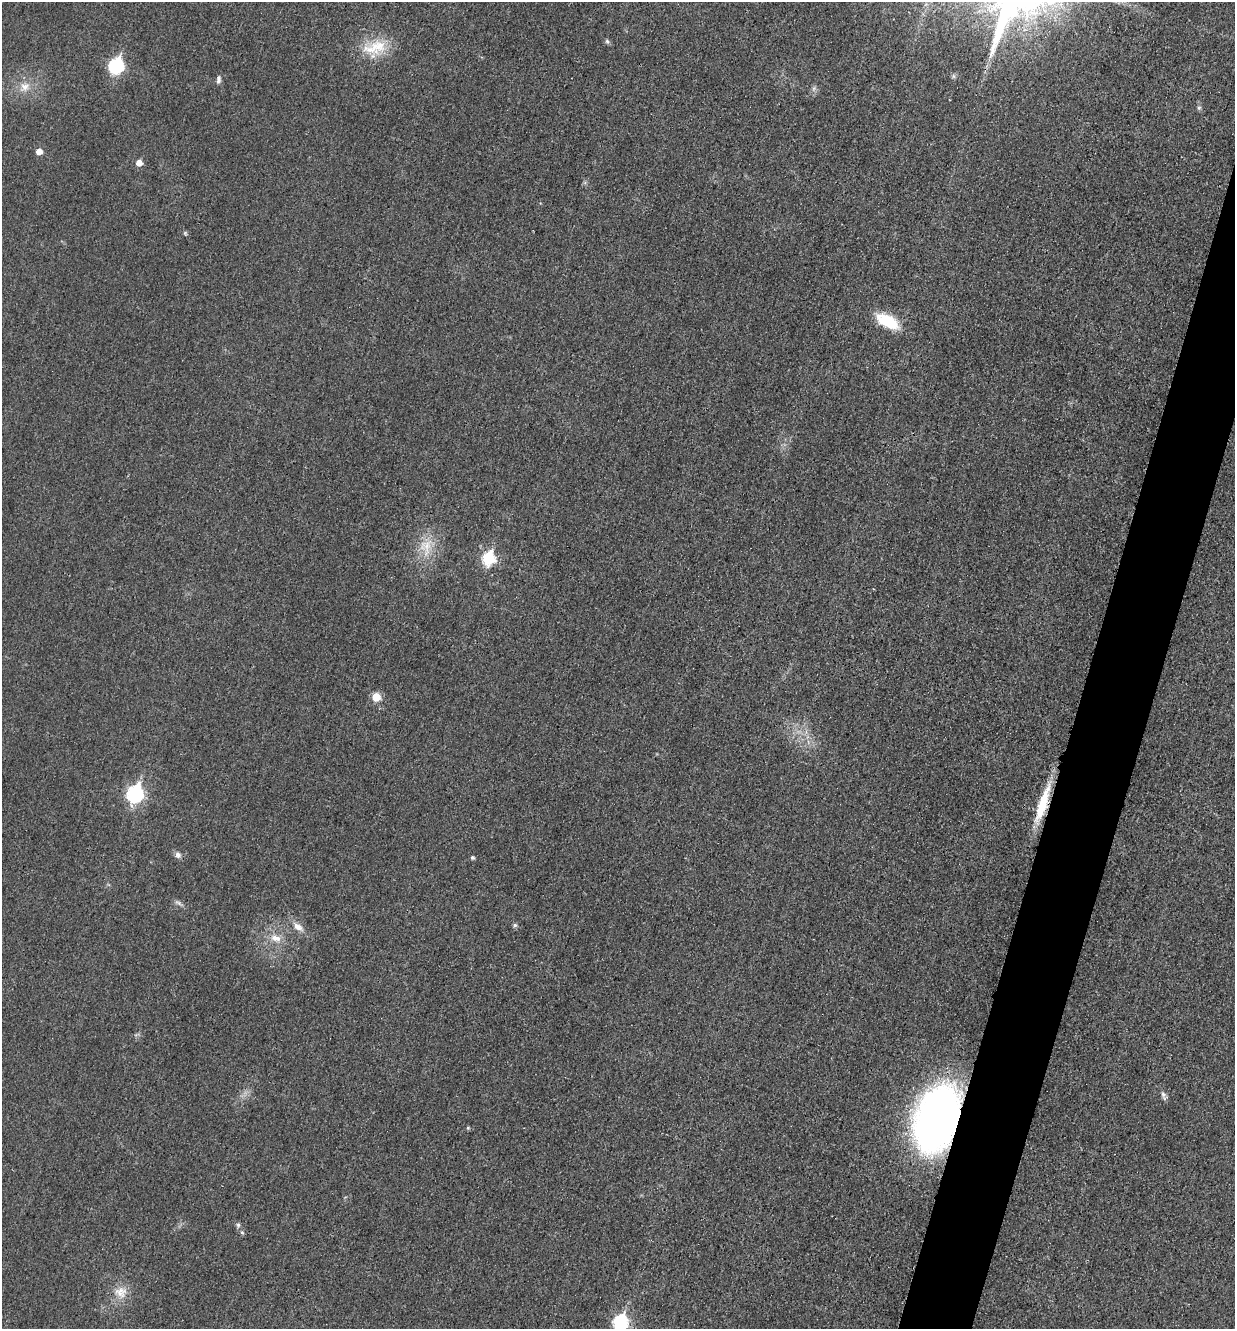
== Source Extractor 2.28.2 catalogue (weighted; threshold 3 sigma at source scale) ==
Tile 10 of 4 x 4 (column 2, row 3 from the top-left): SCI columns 1385-2617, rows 1346-2672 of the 5360 x 5349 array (HDU 1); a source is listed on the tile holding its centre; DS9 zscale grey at full resolution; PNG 1237 x 1331 px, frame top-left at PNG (2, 2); no overlay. Shown black and unused: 5% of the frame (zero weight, under 3 of 4 exposures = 2% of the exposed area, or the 3 px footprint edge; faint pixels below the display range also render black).
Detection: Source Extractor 2.28.2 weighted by HDU 2 'WHT'; one run over the whole footprint, this tile lists its part. Background 0.0259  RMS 0.0063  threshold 0.0282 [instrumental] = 3 sigma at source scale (4.5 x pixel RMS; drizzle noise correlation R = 1.50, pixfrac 1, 0.05/0.05 arcsec/px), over >= 5 px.
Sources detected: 28; all 28 listed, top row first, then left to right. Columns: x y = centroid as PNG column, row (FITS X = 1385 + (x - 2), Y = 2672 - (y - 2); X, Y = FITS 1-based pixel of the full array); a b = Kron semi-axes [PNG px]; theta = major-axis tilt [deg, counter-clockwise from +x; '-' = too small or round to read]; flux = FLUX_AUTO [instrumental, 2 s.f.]
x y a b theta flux
607 41 7 5 -68 1.2
375 47 39 17 15 21
116 66 8 7 - 97
953 76 7 4 -90 1.1
218 79 11 6 82 2
25 87 14 12 47 7.2
1199 108 6 5 - 1.1
39 151 5 5 - 5.2
139 163 6 5 - 5.5
887 321 29 13 -28 20
426 546 26 18 82 16
488 558 7 6 - 55
376 697 6 6 - 14
135 794 8 7 - 140
1043 804 49 10 72 24
178 855 8 7 - 2.4
472 858 4 4 - 1.3
178 903 11 4 -27 1.9
515 925 6 4 -1 1.3
298 927 16 8 -38 5.3
275 938 16 9 -11 6.9
1163 1094 9 6 -63 2.2
937 1119 60 36 71 350
468 1128 5 4 - 0.79
238 1225 6 6 - 1.3
242 1232 6 4 -2 0.89
121 1292 19 16 -12 9.7
620 1322 8 7 - 91
Overlapping masked pixels (flux is a lower limit): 2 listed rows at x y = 1043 804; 937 1119
Isophote crosses this tile's border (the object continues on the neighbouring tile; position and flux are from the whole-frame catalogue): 1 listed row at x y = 620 1322